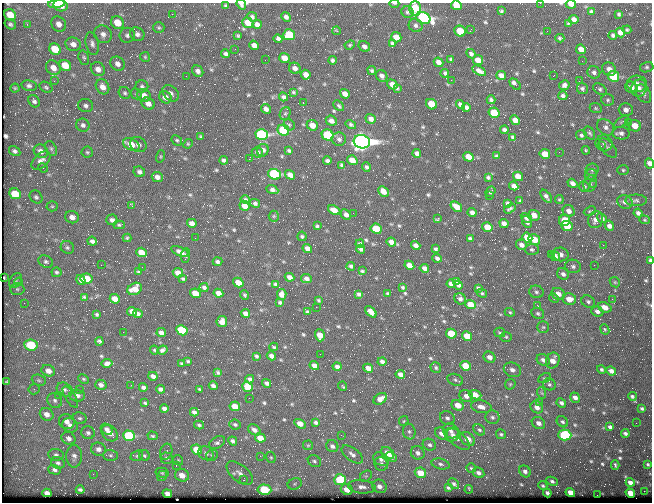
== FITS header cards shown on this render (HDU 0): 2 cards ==
NAXIS1  =                  650 / Width of table row in bytes
NAXIS2  =                  500 / Number of rows in table

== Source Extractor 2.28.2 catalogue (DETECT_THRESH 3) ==
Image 650 x 500 px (HDU 0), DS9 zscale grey, 1 PNG px = 1 image px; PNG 654 x 504 px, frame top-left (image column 1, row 500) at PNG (2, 3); each listed source drawn as its Kron ellipse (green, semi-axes under 4 px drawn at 4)
Background 373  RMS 1.5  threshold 4.58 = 3 sigma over >= 5 px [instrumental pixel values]
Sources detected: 654; of the 654, the 500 brightest by FLUX_AUTO listed and drawn (154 fainter detections omitted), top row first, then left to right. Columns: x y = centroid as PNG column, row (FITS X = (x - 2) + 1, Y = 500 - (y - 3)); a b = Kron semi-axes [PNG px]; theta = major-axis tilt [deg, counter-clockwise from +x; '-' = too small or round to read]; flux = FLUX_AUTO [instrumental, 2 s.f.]
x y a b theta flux
394 3 5 2 - 140
540 3 2 2 - 360
56 4 8 4 5 1600
241 4 5 4 - 290
571 4 5 4 - 610
61 5 7 5 -12 1200
456 5 5 5 - 1400
226 6 4 3 - 140
415 8 7 6 - 3900
501 11 4 3 - 150
407 12 6 5 - 200
591 12 4 3 - 200
172 14 2 2 - 490
619 14 3 3 - 150
10 15 6 5 - 1900
252 17 5 4 - 220
286 17 5 4 - 310
423 18 7 5 -22 24000
574 19 5 4 - 390
117 23 7 6 - 1800
248 23 6 5 - 1100
10 24 6 5 - 220
27 24 3 3 - 190
59 24 8 7 - 660
257 24 5 4 - 390
568 24 3 3 - 120
416 25 7 6 - 290
159 28 6 5 - 170
471 29 3 2 - 160
627 30 4 3 - 150
337 31 4 3 - 120
460 31 6 5 - 2700
547 31 2 2 - 130
620 32 5 4 - 560
103 34 9 8 - 530
137 34 7 6 - 350
127 35 7 7 - 320
289 35 6 5 - 4000
613 35 4 3 - 220
238 36 4 3 - 120
396 37 5 5 - 1000
560 38 4 3 - 160
278 39 4 4 - 270
392 43 4 3 - 180
73 44 8 6 -19 630
92 44 11 6 -76 390
254 45 5 4 - 580
350 45 5 4 - 140
364 46 6 5 - 350
55 49 6 5 - 2600
235 49 2 2 - 150
581 49 5 4 - 710
226 54 4 4 - 230
471 54 5 4 - 270
145 57 5 5 - 140
84 58 7 5 -73 190
284 58 5 5 - 890
451 59 3 3 - 140
265 60 2 2 - 200
332 60 4 3 - 230
478 60 5 4 - 1000
582 61 3 2 - 140
438 62 5 4 - 550
117 64 8 6 -42 560
65 65 6 5 - 2000
647 67 7 5 14 190
53 68 8 6 -46 840
295 68 6 5 - 430
98 69 7 6 - 600
609 69 7 6 - 580
372 70 4 4 - 160
198 71 6 5 - 340
479 71 7 4 -30 440
594 72 6 6 - 290
445 73 4 4 - 230
306 75 5 4 - 630
501 75 5 4 - 480
186 76 2 2 - 240
382 76 6 5 - 400
553 76 3 2 - 130
614 76 6 5 - 7900
451 80 2 2 - 900
54 81 3 3 - 120
579 81 2 2 - 170
392 84 6 4 -31 670
515 84 7 3 -44 520
637 84 10 8 -4 580
564 85 5 5 - 380
29 86 8 5 -11 300
142 86 6 6 - 210
46 87 7 5 -30 180
102 87 8 6 -58 750
631 87 6 5 - 590
15 88 4 4 - 120
397 88 4 3 - 150
639 88 9 7 65 560
582 89 6 5 - 250
600 89 7 5 -33 260
293 92 4 3 - 140
125 93 6 5 - 200
171 93 9 7 -43 400
136 94 6 5 - 150
345 94 5 4 - 590
643 94 10 6 -59 390
144 95 7 6 - 680
563 96 5 4 - 230
165 97 6 5 - 650
283 97 4 4 - 240
491 100 4 3 - 220
608 100 6 6 - 210
34 101 6 5 - 260
303 103 3 2 - 770
148 104 7 5 -30 630
431 104 6 5 - 2100
460 105 5 4 - 370
86 106 7 6 - 310
339 106 6 4 -44 220
466 107 4 4 - 290
596 108 6 4 -23 150
266 109 5 4 - 410
626 110 7 6 - 540
285 113 7 5 68 190
494 113 6 5 - 3600
371 119 5 4 - 520
515 120 5 4 - 630
331 121 6 5 - 490
621 122 9 4 35 170
628 122 2 2 - 370
351 124 5 4 - 200
83 125 7 6 - 320
289 125 6 5 - 170
312 125 6 5 - 950
635 126 6 5 - 1100
606 127 9 7 -38 470
283 130 6 5 - 7300
504 130 4 4 - 250
589 133 7 5 -58 210
621 133 8 6 -5 390
262 135 6 5 - 17000
328 135 6 5 - 8400
581 135 5 5 - 190
200 137 3 3 - 130
513 137 4 3 - 200
339 139 7 6 - 290
177 140 6 4 -46 160
362 142 8 6 -16 95000
604 143 8 8 - 360
188 144 5 4 - 120
131 145 8 5 -26 1600
138 145 8 7 - 460
601 146 3 2 - 130
608 148 12 6 -49 340
51 149 8 5 -63 230
263 150 6 5 - 420
586 150 4 3 - 120
15 151 6 4 -31 240
41 151 7 6 - 590
289 151 4 3 - 170
87 152 5 5 - 170
257 152 6 5 - 290
559 152 2 2 - 380
417 153 4 4 - 380
545 154 5 4 - 1200
161 156 6 4 74 130
496 156 4 3 - 160
468 157 5 4 - 1100
249 159 3 2 - 1500
224 160 4 3 - 220
352 160 5 4 - 990
41 161 11 7 44 580
327 161 4 4 - 280
649 163 5 4 - 660
341 165 4 3 - 180
366 167 4 4 - 220
43 168 5 4 - 150
592 169 6 6 - 230
623 170 6 5 - 160
139 172 6 5 - 300
274 174 6 5 - 15000
591 174 6 5 - 200
290 175 5 4 - 560
518 176 5 4 - 1000
157 177 5 5 - 530
488 177 4 3 - 190
572 183 5 4 - 390
590 183 8 6 70 380
594 185 3 2 - 150
514 186 4 4 - 480
584 187 5 5 - 190
272 190 6 4 -23 350
383 191 6 4 -44 900
491 191 6 3 51 180
15 194 6 5 - 2700
489 196 2 2 - 130
546 196 8 4 -53 350
36 197 7 5 -50 240
559 199 4 4 - 140
245 200 5 4 - 230
636 200 11 5 0 300
520 201 4 3 - 120
625 202 8 6 -23 470
255 203 5 4 - 250
507 203 4 3 - 200
52 206 5 5 - 150
132 206 3 2 - 280
244 206 5 5 - 770
456 207 6 4 -35 1100
510 209 6 3 32 220
334 210 6 4 -26 870
569 211 6 5 - 520
590 211 6 3 25 120
353 213 2 2 - 220
472 213 4 4 - 430
638 213 4 4 - 310
346 214 6 5 - 420
534 215 6 5 - 970
274 216 5 5 - 140
72 217 7 6 - 670
438 218 4 3 - 250
526 218 6 4 -32 330
602 218 5 4 - 260
112 220 5 5 - 340
565 220 6 5 - 1700
595 220 8 7 - 610
644 220 5 4 - 120
527 222 6 5 - 400
192 223 5 4 - 470
504 223 5 4 - 510
119 225 6 4 -1 160
317 226 4 3 - 170
567 226 5 4 - 2000
609 226 5 4 - 480
487 227 5 4 - 1400
376 229 5 5 - 2800
302 236 5 4 - 170
127 238 4 4 - 120
195 238 2 2 - 280
527 238 5 4 - 1700
470 239 4 3 - 250
534 240 6 5 - 2000
92 241 5 4 - 340
391 242 5 4 - 620
360 244 4 4 - 230
416 245 5 4 - 460
521 245 6 5 - 450
603 245 2 2 - 490
67 247 7 6 - 230
307 249 5 4 - 550
361 249 4 4 - 230
436 249 4 3 - 190
532 249 7 5 -1 240
141 252 5 4 - 1200
180 252 9 4 -24 430
551 254 2 2 - 1200
561 254 8 7 - 640
185 255 7 3 86 220
555 256 5 5 - 630
437 258 4 3 - 260
650 260 4 3 - 230
217 261 5 3 - 260
46 262 8 6 -27 250
101 265 2 2 - 340
409 265 5 4 - 830
594 265 2 2 - 150
351 266 4 3 - 210
573 266 8 6 -18 300
142 267 2 2 - 220
424 268 5 4 - 440
362 271 4 3 - 140
56 272 5 5 - 180
138 272 3 2 - 130
178 273 5 4 - 740
563 274 6 5 - 390
289 277 5 4 - 550
4 278 4 2 - 130
87 279 6 5 - 1900
183 279 4 3 - 160
306 279 5 4 - 470
81 280 5 3 - 350
16 281 8 6 54 260
457 281 4 3 - 200
19 282 4 4 - 120
615 282 5 4 - 120
238 283 5 4 - 1300
275 284 4 3 - 160
451 284 4 4 - 420
458 285 4 3 - 250
204 287 5 4 - 270
403 287 3 3 - 150
478 288 3 3 - 160
17 289 7 6 - 280
135 289 8 5 27 1400
536 292 7 6 - 260
195 293 5 4 - 1500
218 293 5 4 - 580
388 293 4 3 - 150
482 293 5 3 - 140
282 294 5 4 - 780
359 294 4 3 - 240
558 294 7 5 -27 770
245 295 5 4 - 150
84 297 4 3 - 150
554 298 5 4 - 120
115 299 5 4 - 1000
460 299 6 5 - 300
569 299 7 5 -8 1100
612 299 3 2 - 140
318 300 3 3 - 150
588 301 7 5 -29 250
280 302 4 3 - 170
24 303 3 2 - 130
470 304 5 4 - 1700
538 306 3 2 - 500
316 307 2 2 - 790
605 307 7 5 -22 810
132 311 5 4 - 580
597 311 6 5 - 360
308 312 4 3 - 220
371 312 7 4 -44 690
510 312 5 3 - 130
245 313 5 4 - 460
538 313 6 5 - 210
138 314 4 4 - 300
97 315 3 3 - 150
222 322 5 5 - 620
543 327 6 6 - 190
605 329 5 4 - 130
182 330 6 5 - 6300
123 332 2 2 - 390
161 332 5 4 - 480
500 332 5 4 - 160
451 334 5 4 - 3300
320 335 6 5 - 1100
467 336 5 4 - 1700
506 337 6 5 - 160
99 341 4 4 - 220
31 345 7 5 -6 4100
274 347 4 3 - 140
154 350 5 3 - 130
162 350 5 4 - 300
320 354 2 2 - 150
256 356 4 3 - 180
271 356 5 4 - 410
489 357 6 5 - 530
543 360 7 5 -30 460
553 360 8 6 67 870
188 361 3 3 - 130
382 361 4 3 - 280
107 363 5 4 - 360
182 364 3 3 - 150
314 366 5 4 - 660
465 366 5 4 - 2300
337 367 4 4 - 330
368 368 5 4 - 850
436 368 6 5 - 200
601 369 4 3 - 180
512 370 9 7 -24 580
48 371 7 5 -25 730
611 371 5 4 - 490
218 373 4 3 - 170
400 374 5 4 - 510
153 376 5 4 - 390
544 378 7 4 24 130
83 379 5 4 - 130
250 379 4 4 - 280
39 380 7 5 -21 230
455 380 8 5 -19 250
6 382 4 3 - 130
267 383 4 4 - 330
510 384 6 5 - 140
549 384 6 5 - 200
101 385 6 5 - 380
131 385 2 2 - 220
213 386 4 3 - 280
343 386 5 2 - 140
143 387 4 3 - 310
248 387 5 4 - 2800
34 389 5 5 - 150
79 389 2 2 - 130
160 389 4 4 - 290
200 389 4 2 - 130
65 390 8 6 -31 330
542 393 6 3 -70 140
58 395 2 2 - 480
77 395 8 6 -4 450
475 395 6 4 -21 1300
466 396 7 6 - 560
632 396 4 3 - 220
70 397 12 5 -59 420
249 398 2 2 - 120
575 398 5 4 - 470
380 399 7 5 33 630
55 400 8 7 - 290
540 402 3 3 - 120
145 403 4 3 - 150
561 403 5 4 - 290
458 405 6 5 - 1300
235 406 5 5 - 1100
481 407 10 6 -12 660
537 407 6 5 - 590
164 408 4 3 - 330
642 408 4 3 - 190
194 412 4 4 - 310
47 414 7 6 - 650
492 417 7 7 - 280
80 418 7 6 - 210
447 418 8 6 -34 330
404 421 5 5 - 130
67 422 8 7 - 580
316 422 4 3 - 300
562 422 6 5 - 220
538 423 7 5 -32 490
636 423 2 2 - 160
235 424 6 5 - 210
300 424 6 4 -30 890
70 425 8 7 - 470
199 425 5 3 - 160
610 427 4 4 - 300
107 429 6 5 - 400
254 430 7 5 -37 430
479 430 6 5 - 210
409 431 8 6 -74 280
451 431 8 7 - 480
88 433 7 6 - 280
110 433 9 6 -48 1000
441 433 7 5 -38 530
625 433 4 3 - 250
453 434 8 6 33 440
501 434 5 5 - 180
341 435 3 2 - 160
565 435 6 5 - 13000
129 436 6 5 - 8900
153 436 5 3 - 140
69 438 7 6 - 390
260 438 5 4 - 1200
458 439 15 7 -41 520
467 439 8 6 -38 1000
233 441 5 4 - 240
217 443 9 5 29 260
308 445 5 4 - 120
429 445 7 5 -27 290
332 446 6 5 - 330
98 449 7 6 - 490
197 450 5 5 - 2300
166 452 8 6 72 230
206 453 8 6 -31 340
388 453 7 5 -41 1800
418 453 7 6 - 410
352 454 12 6 -36 500
56 455 8 6 -6 280
110 455 7 5 -1 220
144 455 6 5 - 170
212 455 6 5 - 200
74 456 11 7 -90 510
137 456 6 5 - 160
260 456 2 2 - 690
271 457 6 4 -68 150
391 457 6 4 -31 480
167 458 6 5 - 250
381 459 8 6 -31 400
178 460 5 4 - 140
314 461 7 5 -33 240
58 463 7 5 -22 250
381 464 7 6 - 270
441 464 9 5 -13 310
648 464 3 3 - 130
615 465 5 3 - 160
176 466 3 2 - 240
471 468 5 4 - 130
55 470 6 4 -17 290
525 471 6 5 - 320
162 473 6 5 - 190
240 473 15 8 -39 830
420 473 6 5 - 1600
478 473 6 5 - 350
93 474 2 2 - 310
182 475 7 6 - 1100
162 476 5 4 - 170
366 476 6 5 - 190
244 480 4 4 - 150
340 480 6 5 - 4800
552 481 6 4 -26 250
630 482 4 4 - 530
295 484 7 5 22 230
454 484 6 4 -46 230
379 486 7 6 - 520
543 486 5 4 - 150
362 487 14 6 -5 620
448 488 4 3 - 170
347 489 6 5 - 1100
469 489 4 2 - 150
80 490 4 3 - 200
264 490 7 5 -5 6700
644 491 2 2 - 1700
570 492 5 4 - 1000
47 493 4 4 - 450
547 493 4 3 - 280
630 493 5 4 - 1800
167 494 5 4 - 570
597 495 2 2 - 300
At the frame edge (FLAGS 8, measured only in part): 10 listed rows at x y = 394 3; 540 3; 56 4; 241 4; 571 4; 456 5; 415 8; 10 15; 649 163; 650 260
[154 fainter detections neither listed nor drawn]